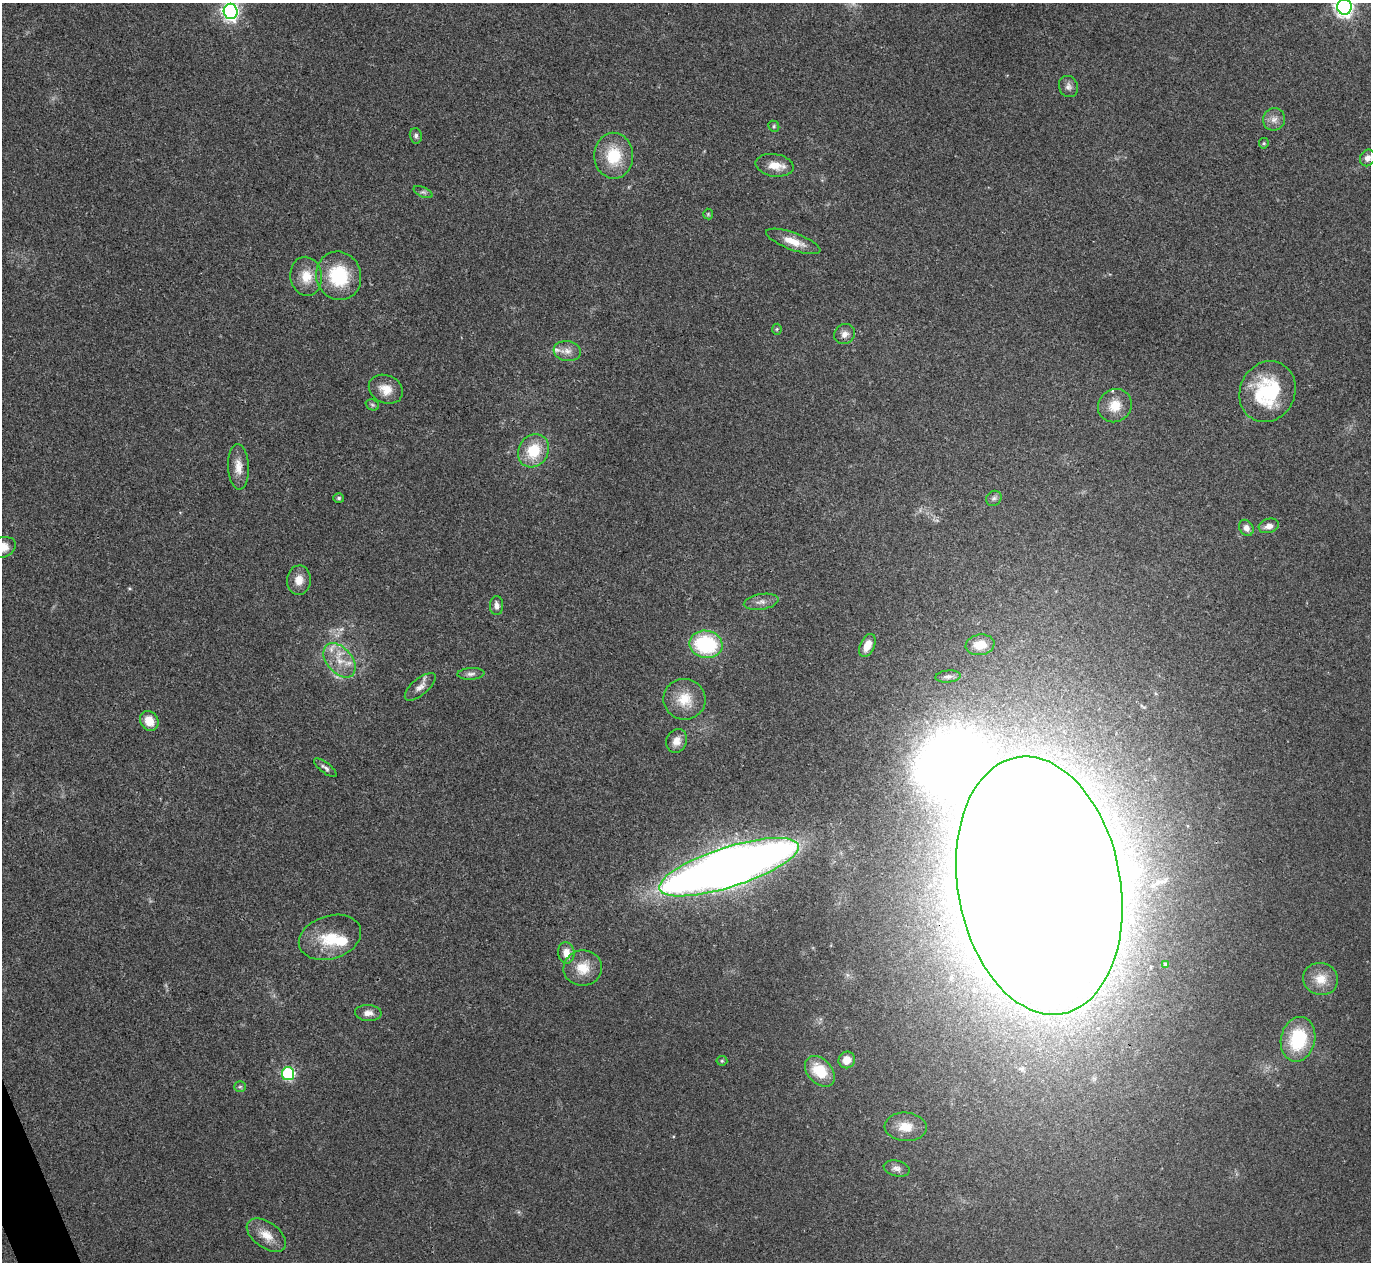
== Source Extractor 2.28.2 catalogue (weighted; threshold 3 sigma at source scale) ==
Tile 7 of 4 x 4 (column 3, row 2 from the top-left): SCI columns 2741-4109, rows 2669-3928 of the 5480 x 5467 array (HDU 1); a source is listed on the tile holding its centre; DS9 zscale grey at full resolution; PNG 1373 x 1264 px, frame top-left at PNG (2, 3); each listed source drawn as its Kron ellipse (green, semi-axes under 4 px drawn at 4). Shown black and unused: <1% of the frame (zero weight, under 3 of 4 exposures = <1% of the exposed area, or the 3 px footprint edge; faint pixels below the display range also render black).
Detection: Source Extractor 2.28.2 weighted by HDU 2 'WHT'; one run over the whole footprint, this tile lists its part. Background 0.0865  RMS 0.0058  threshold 0.026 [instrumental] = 3 sigma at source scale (4.5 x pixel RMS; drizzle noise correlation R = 1.50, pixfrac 1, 0.05/0.05 arcsec/px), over >= 5 px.
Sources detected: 65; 1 inside a brighter object's white glare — neither listed nor drawn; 4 inside a brighter listed object's ellipse — not listed separately; the other 60 listed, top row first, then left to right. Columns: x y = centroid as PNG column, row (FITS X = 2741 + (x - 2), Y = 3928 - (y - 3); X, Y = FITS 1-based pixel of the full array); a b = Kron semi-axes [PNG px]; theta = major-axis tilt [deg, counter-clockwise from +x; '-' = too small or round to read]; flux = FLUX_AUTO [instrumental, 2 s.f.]
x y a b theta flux
1344 7 8 7 - 250
231 11 8 7 - 210
1068 87 11 9 -65 2.6
1274 119 11 10 - 3.9
774 126 6 5 - 0.92
416 136 8 6 -77 1.6
1264 143 5 5 - 0.73
614 156 23 19 -87 22
1368 158 8 7 - 2.8
775 165 19 11 -8 8.4
423 192 10 5 -23 1.4
708 214 5 5 - 0.77
793 241 29 8 -20 9.1
306 276 20 15 -80 11
339 276 24 22 -72 33
777 329 5 5 - 0.75
845 334 11 9 39 3.7
567 351 14 10 -8 4.5
386 389 18 14 -25 8.7
1267 392 31 27 64 44
372 405 7 5 -22 1.1
1115 406 17 16 - 10
533 451 17 14 57 19
238 467 23 10 -87 7
339 498 5 4 - 0.93
994 498 8 7 - 1.8
1269 526 10 7 17 3.6
1246 528 8 6 -55 3
2 547 14 10 21 8.3
299 580 14 12 85 6.2
761 602 17 7 9 3.9
496 606 9 6 -88 2.9
706 644 17 13 -10 48
867 645 12 7 65 8
980 645 14 10 10 9.2
340 660 20 12 -50 11
471 674 13 6 3 2.4
948 677 12 6 6 2.1
420 687 19 8 40 4.3
684 699 21 20 - 13
149 721 10 8 -57 8.8
677 741 12 10 66 4.7
325 768 14 5 -38 1.8
729 867 73 20 18 1000
1039 886 130 81 -80 6700
330 937 32 21 18 21
566 953 11 8 -84 6
1165 964 4 4 - 1.1
583 968 19 17 10 12
1321 979 17 16 - 9.8
368 1013 13 8 -3 3.5
1298 1039 22 17 77 32
847 1060 8 8 - 6.2
722 1061 5 5 - 0.74
820 1071 18 12 -48 17
288 1074 6 6 - 74
240 1087 6 5 - 1
906 1127 21 14 -3 10
897 1169 13 8 -13 2.9
266 1235 22 13 -35 8.6
Overlapping masked pixels (flux is a lower limit): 1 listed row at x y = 1039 886
Isophote crosses this tile's border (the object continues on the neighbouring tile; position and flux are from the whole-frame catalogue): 3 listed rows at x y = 1344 7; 231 11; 2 547